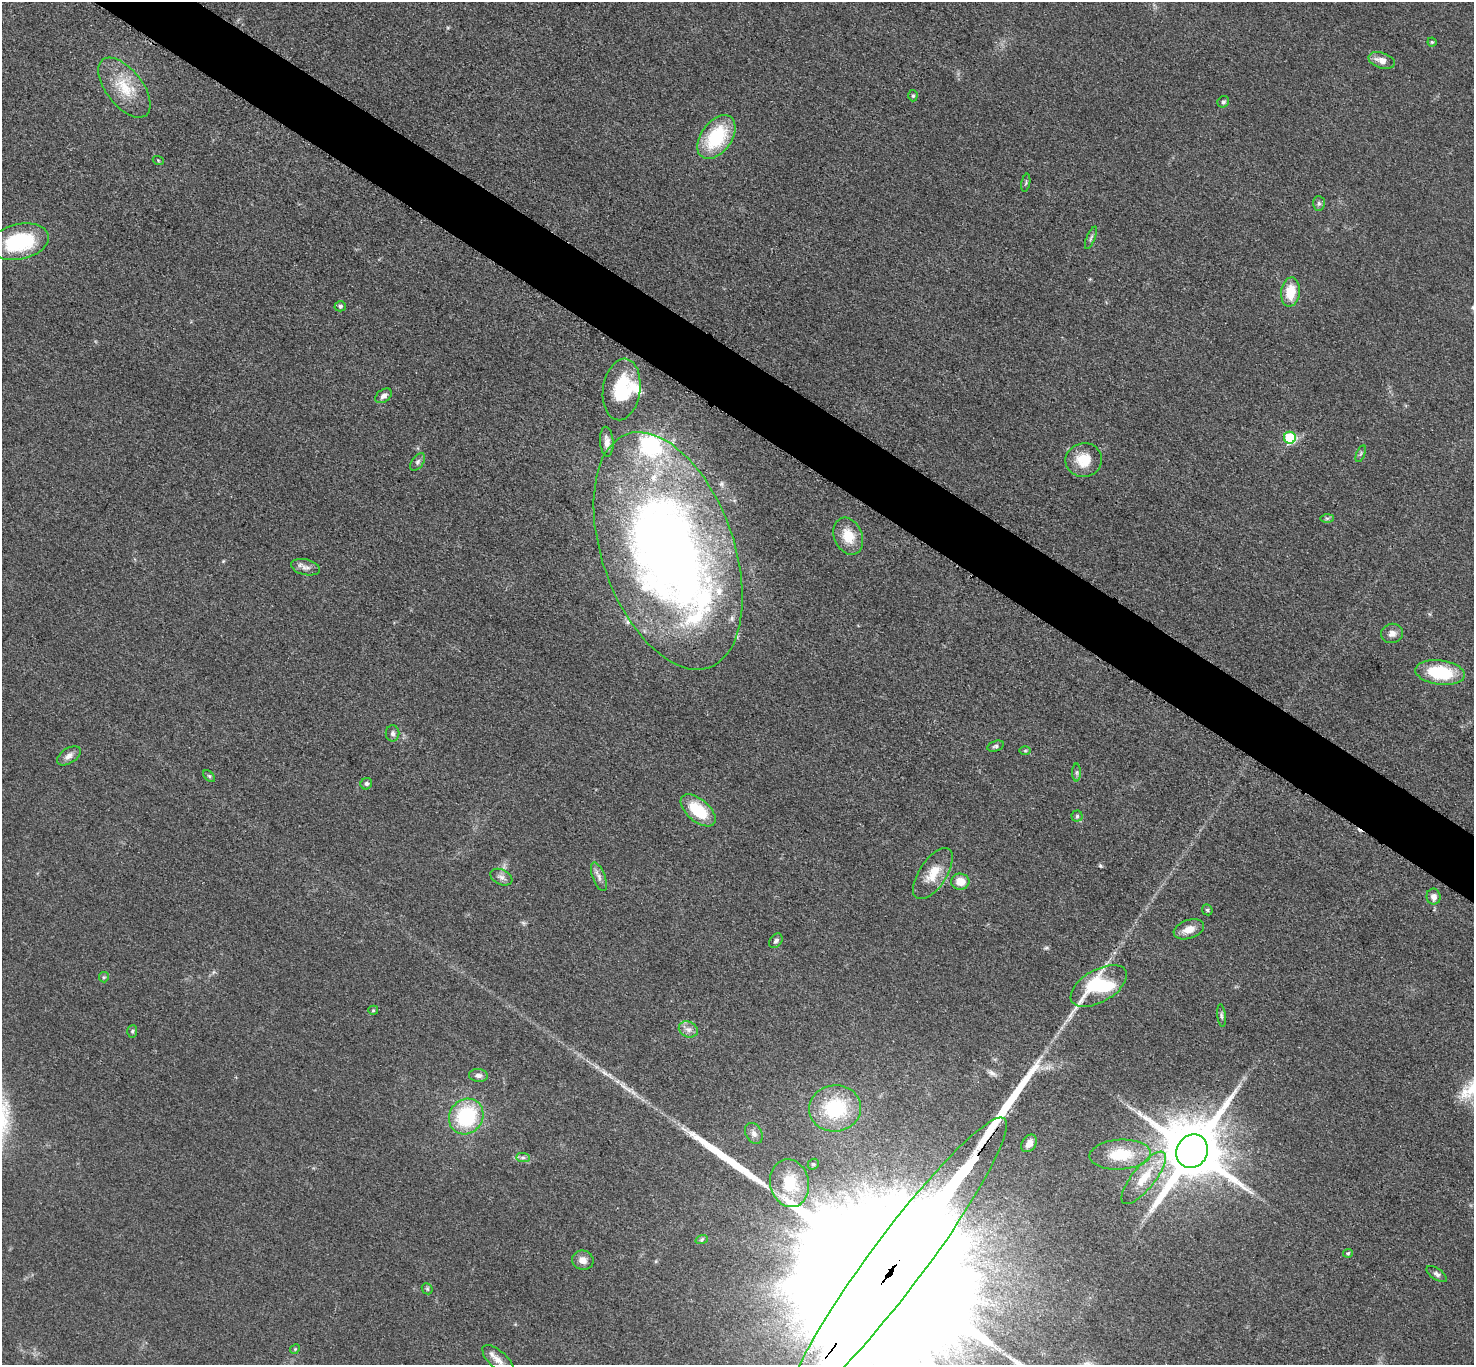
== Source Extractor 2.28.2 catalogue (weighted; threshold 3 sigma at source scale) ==
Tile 11 of 4 x 4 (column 3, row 3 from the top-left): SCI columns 2959-4430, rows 1526-2888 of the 5911 x 5916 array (HDU 1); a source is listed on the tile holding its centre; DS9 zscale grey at full resolution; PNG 1476 x 1367 px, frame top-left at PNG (2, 2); each listed source drawn as its Kron ellipse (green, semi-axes under 4 px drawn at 4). Shown black and unused: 4% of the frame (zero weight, under 3 of 5 exposures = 1% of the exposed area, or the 3 px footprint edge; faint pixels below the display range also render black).
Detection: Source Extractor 2.28.2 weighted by HDU 2 'WHT'; one run over the whole footprint, this tile lists its part. Background 0.0534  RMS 0.0058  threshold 0.0261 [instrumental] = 3 sigma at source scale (4.5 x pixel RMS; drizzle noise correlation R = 1.50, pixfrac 1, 0.05/0.05 arcsec/px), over >= 5 px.
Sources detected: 73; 1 long thin detection or spike segment (spike, bleed or trail) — neither listed nor drawn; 4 inside a brighter listed object's ellipse — not listed separately; the other 68 listed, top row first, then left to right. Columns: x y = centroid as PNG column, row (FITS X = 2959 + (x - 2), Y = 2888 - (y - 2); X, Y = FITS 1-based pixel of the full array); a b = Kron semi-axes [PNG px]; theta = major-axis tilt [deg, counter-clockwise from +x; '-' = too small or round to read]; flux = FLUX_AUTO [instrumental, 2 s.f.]
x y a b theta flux
1432 42 4 4 - 0.71
1382 60 14 7 -18 5.2
124 88 35 18 -52 20
913 96 5 4 - 1
1223 102 6 5 - 1.2
716 137 25 15 54 37
158 160 5 3 - 0.54
1026 183 9 3 79 0.84
1319 203 7 6 - 1.6
1091 238 12 3 68 1.3
19 242 30 17 12 44
1290 292 15 9 84 13
340 306 6 5 - 1.1
622 389 31 18 82 33
383 396 9 6 36 2.7
1290 438 6 6 - 38
607 442 15 6 -86 4.1
1361 454 9 3 69 0.81
1084 460 18 17 - 13
418 462 10 5 54 1.6
1327 518 7 4 0 1.1
848 536 19 14 -66 12
668 551 124 66 -70 570
306 567 15 8 -12 3.1
1392 633 11 9 11 3.5
1440 673 25 12 -7 34
392 733 8 7 - 1.9
996 746 8 5 17 1.2
1025 750 6 4 1 0.66
69 756 13 7 33 3.1
1077 772 9 4 90 1.2
209 776 7 4 -45 0.95
366 784 6 5 - 1.2
698 810 21 11 -40 23
1077 816 5 5 - 0.99
933 874 29 13 56 12
501 877 11 7 -24 2.9
599 877 15 6 -68 3
960 882 9 8 - 6.8
1434 897 8 7 - 3.1
1207 910 6 5 - 0.85
1189 929 16 9 19 6.5
776 941 8 6 50 1.5
104 977 5 5 - 0.82
1099 986 31 16 30 56
373 1010 5 4 - 0.7
1221 1016 11 4 -83 1.3
688 1029 10 7 -22 3.1
132 1031 6 5 - 0.97
478 1075 9 6 -6 2.2
835 1108 26 23 7 39
466 1116 18 16 54 45
754 1133 11 8 -60 2.7
1029 1143 9 6 56 5
1192 1151 17 15 59 5600
1120 1155 31 15 3 22
523 1158 7 4 -1 1.4
813 1164 6 5 - 0.86
1144 1178 32 11 51 15
790 1183 24 19 -78 23
702 1239 6 4 20 0.93
1348 1253 5 4 - 0.72
583 1260 11 9 -18 4
898 1261 177 27 53 190000
1437 1274 12 5 -35 2
427 1289 6 5 - 0.85
295 1349 5 4 - 0.71
498 1360 20 9 -43 5.3
Overlapping masked pixels (flux is a lower limit): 1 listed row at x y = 898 1261
Isophote crosses this tile's border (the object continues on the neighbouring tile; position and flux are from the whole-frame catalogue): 1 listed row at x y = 898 1261